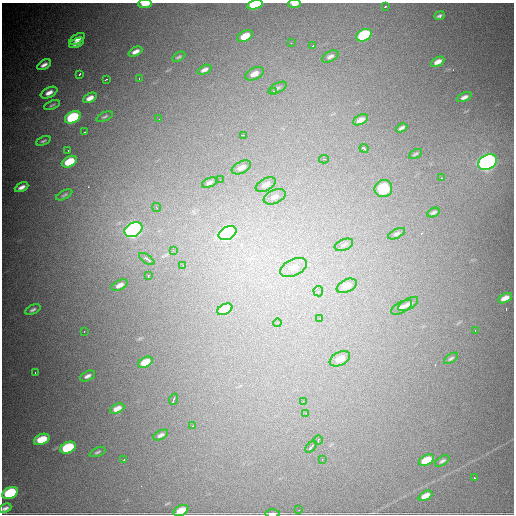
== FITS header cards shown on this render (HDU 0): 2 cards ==
NAXIS1  =                  512
NAXIS2  =                  512

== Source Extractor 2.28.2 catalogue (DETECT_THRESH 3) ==
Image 512 x 512 px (HDU 0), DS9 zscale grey, 1 PNG px = 1 image px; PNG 516 x 516 px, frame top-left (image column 1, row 512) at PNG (2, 3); each listed source drawn as its Kron ellipse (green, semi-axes under 4 px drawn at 4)
Background 4720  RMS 82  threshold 247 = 3 sigma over >= 5 px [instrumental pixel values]
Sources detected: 100; all 100 listed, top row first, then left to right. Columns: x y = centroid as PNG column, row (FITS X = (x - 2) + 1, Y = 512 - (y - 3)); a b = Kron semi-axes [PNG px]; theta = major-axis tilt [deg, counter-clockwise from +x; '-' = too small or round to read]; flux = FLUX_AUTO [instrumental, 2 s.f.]
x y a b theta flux
145 4 7 3 3 9.4e+04
295 4 6 3 4 4.2e+04
255 5 8 4 14 4.5e+05
385 6 3 3 - 1.9e+04
439 16 5 4 - 1.4e+04
364 35 8 5 27 5.5e+05
245 36 8 5 28 9.2e+04
77 39 8 4 31 3.4e+04
76 43 8 4 25 2.9e+04
291 43 2 2 - 2.9e+03
312 46 3 2 - 7.6e+03
135 52 7 4 26 2.6e+04
330 56 9 5 29 1.8e+04
179 57 7 3 31 8.0e+03
438 62 7 4 27 3.1e+04
44 65 7 4 32 2.3e+04
204 70 7 4 25 1.9e+04
80 74 3 2 - 5.2e+03
254 74 10 6 26 4.3e+04
139 78 2 2 - 4.0e+03
106 79 3 2 - 5.2e+03
277 88 10 5 27 1.4e+04
273 92 3 3 - 1.3e+04
49 93 9 5 26 3.0e+04
464 97 8 4 24 2.1e+04
90 98 7 4 29 3.3e+04
52 105 8 3 21 9.0e+03
73 117 8 5 27 5.2e+05
105 117 9 4 24 9.4e+03
159 119 2 2 - 2.1e+03
360 120 8 4 27 2.9e+04
402 128 6 3 28 1.2e+04
84 132 2 2 - 3.6e+03
243 135 4 2 - 7.7e+03
43 141 8 4 23 1.0e+04
364 148 4 3 - 2.1e+04
68 150 3 2 - 1.1e+04
415 154 7 3 27 6.7e+03
324 159 5 4 - 7.4e+03
69 162 8 5 27 1.6e+05
488 162 10 7 27 2.6e+06
241 167 10 6 25 3.2e+04
442 178 3 2 - 2.4e+04
220 180 2 2 - 3.0e+03
209 182 8 4 25 1.4e+04
266 185 11 6 28 3.1e+04
21 187 7 4 25 2.6e+04
383 189 9 8 - 3.0e+05
64 195 9 3 27 9.0e+03
275 197 12 7 23 2.9e+04
156 207 5 3 - 7.4e+03
433 212 6 3 28 1.1e+04
133 230 9 6 26 2.1e+06
228 233 9 6 26 1.2e+06
397 234 9 4 27 1.2e+04
344 245 9 5 21 1.6e+04
173 250 3 3 - 5.0e+03
147 259 9 3 -33 5.2e+04
183 265 2 2 - 3.1e+03
294 267 14 8 25 5.4e+04
148 276 3 2 - 9.7e+03
120 285 9 5 26 2.7e+04
347 286 10 6 26 6.5e+04
318 291 5 5 - 9.1e+03
505 298 7 4 27 4.5e+04
408 304 11 5 30 1.9e+04
402 307 11 5 28 2.4e+04
225 309 8 5 27 1.6e+05
33 310 8 4 24 1.3e+04
320 318 4 4 - 5.3e+03
278 323 4 3 - 4.3e+03
475 330 2 2 - 4.6e+03
84 331 2 2 - 2.9e+03
451 358 8 3 34 8.8e+03
340 359 11 6 27 6.8e+04
145 362 8 5 26 9.5e+04
35 372 3 2 - 9.5e+03
87 376 8 4 26 1.8e+04
173 399 6 2 69 1.1e+04
303 401 4 3 - 6.4e+03
117 408 7 4 24 3.9e+04
306 413 3 3 - 3.0e+03
193 426 4 3 - 4.0e+03
161 435 8 4 28 1.6e+04
42 439 8 5 22 1.4e+05
318 440 5 3 - 1.7e+04
311 447 7 3 48 1.6e+04
68 448 8 5 26 4.0e+05
97 452 8 3 24 9.4e+03
322 459 2 2 - 3.4e+03
124 460 3 2 - 5.9e+03
426 460 8 5 26 1.4e+05
442 461 8 4 33 1.1e+04
474 478 3 2 - 5.2e+03
10 493 8 5 25 4.9e+05
425 496 7 4 27 4.2e+04
5 508 6 4 25 1.5e+04
299 510 2 2 - 2.5e+03
181 511 8 5 28 8.0e+04
272 513 7 3 1 1.4e+04
At the frame edge (FLAGS 8, measured only in part): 6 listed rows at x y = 145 4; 295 4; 255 5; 5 508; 181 511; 272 513